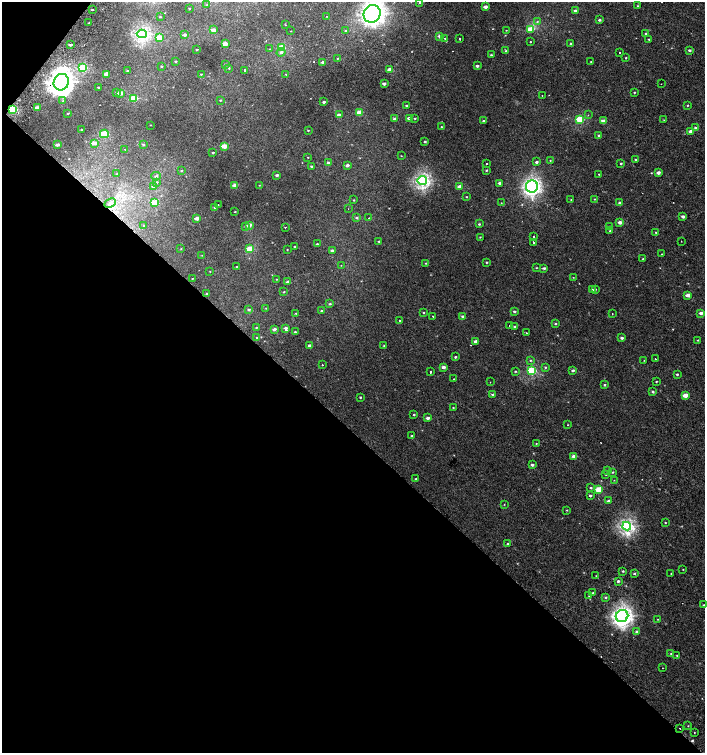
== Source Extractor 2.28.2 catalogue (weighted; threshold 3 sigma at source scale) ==
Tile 9 of 4 x 4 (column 1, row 3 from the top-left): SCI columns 232-1637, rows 1530-3030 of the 6057 x 6034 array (HDU 1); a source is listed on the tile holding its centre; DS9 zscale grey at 2 x 2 block average (1 PNG px = mean of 2 x 2 image px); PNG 707 x 755 px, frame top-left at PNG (2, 2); each listed source drawn as its Kron ellipse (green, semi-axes under 4 px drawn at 4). Shown black and unused: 44% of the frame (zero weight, under 2 of 3 exposures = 2% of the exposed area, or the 3 px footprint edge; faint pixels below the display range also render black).
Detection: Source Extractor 2.28.2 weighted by HDU 2 'WHT'; one run over the whole footprint, this tile lists its part. Background 7.35e-04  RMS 0.0038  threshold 0.0169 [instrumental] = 3 sigma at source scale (4.5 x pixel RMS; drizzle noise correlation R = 1.50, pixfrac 1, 0.0396/0.0396 arcsec/px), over >= 5 px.
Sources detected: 272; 2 too faint to see at this stretch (2 x 2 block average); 5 cosmic-ray / hot-pixel residue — neither listed nor drawn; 1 inside a brighter listed object's ellipse — not listed separately; the other 264 listed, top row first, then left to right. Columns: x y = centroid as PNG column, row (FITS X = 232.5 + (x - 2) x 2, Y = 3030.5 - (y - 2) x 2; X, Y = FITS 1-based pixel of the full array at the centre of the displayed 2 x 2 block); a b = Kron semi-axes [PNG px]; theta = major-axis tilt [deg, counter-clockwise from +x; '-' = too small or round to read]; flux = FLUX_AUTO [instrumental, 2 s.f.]
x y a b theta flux
420 3 3 3 - 0.85
207 5 3 3 - 0.83
638 6 2 2 - 0.56
485 7 3 2 - 4.9
189 8 2 2 - 0.46
92 10 2 2 - 0.67
575 11 3 2 - 2.2
372 14 9 8 - 400
327 16 2 2 - 0.39
160 17 2 2 - 0.62
599 20 3 2 - 1.6
537 22 3 2 - 0.77
89 23 2 2 - 0.69
285 25 3 2 - 0.43
530 29 4 3 - 15
213 30 4 3 - 5.8
506 30 3 2 - 0.45
291 31 2 2 - 0.34
346 31 3 3 - 1.1
142 34 5 4 - 170
646 34 3 2 - 2
185 35 3 3 - 2.2
440 36 3 2 - 6.3
159 37 3 2 - 12
445 38 2 2 - 0.94
460 39 2 2 - 2.6
649 39 3 2 - 0.63
530 41 2 2 - 1.1
225 44 3 2 - 10
571 44 2 2 - 1.4
70 45 2 2 - 2
281 48 4 3 - 33
270 49 3 2 - 0.45
197 50 2 2 - 0.95
689 50 3 2 - 1.8
506 51 3 3 - 1.1
281 52 4 4 - 1.9
620 53 2 2 - 0.84
491 55 3 3 - 0.96
337 58 2 2 - 0.5
626 58 2 2 - 0.56
176 61 2 2 - 1
323 62 3 2 - 2.6
591 62 3 2 - 0.67
226 64 3 3 - 1.6
477 66 3 2 - 2.2
161 67 3 3 - 0.71
83 68 4 3 - 51
229 68 3 3 - 0.92
390 69 3 2 - 6.5
245 70 2 2 - 9.7
127 71 3 2 - 0.7
106 74 3 3 - 5.4
201 74 3 2 - 0.61
286 74 2 2 - 0.46
61 82 8 7 - 750
384 84 3 2 - 3.9
661 84 2 2 - 0.26
98 87 3 2 - 0.76
634 92 3 2 - 0.63
116 93 3 3 - 0.97
120 93 3 2 - 6.4
542 95 2 2 - 0.42
134 98 4 3 - 30
220 100 3 2 - 0.73
63 101 3 2 - 0.6
324 102 2 2 - 1.8
687 105 3 2 - 0.59
407 106 3 2 - 1.5
37 108 3 2 - 6.3
13 109 4 3 - 76
359 112 3 2 - 12
68 113 2 2 - 0.62
339 115 3 2 - 5.6
588 115 2 2 - 0.5
409 118 3 2 - 3.4
415 118 3 2 - 0.75
394 119 3 2 - 1.7
580 119 3 3 - 44
664 120 3 2 - 0.39
483 121 3 2 - 1.1
603 121 3 3 - 7.7
150 125 2 2 - 0.36
442 127 3 2 - 0.54
695 128 3 3 - 1.5
81 129 2 2 - 0.62
308 130 2 2 - 0.61
690 131 3 2 - 4.7
104 134 4 3 - 49
599 135 3 2 - 1.1
425 141 3 3 - 1
94 143 3 2 - 6.7
143 144 4 3 - 1.1
57 145 3 2 - 3.5
224 146 3 2 - 12
125 150 2 2 - 0.88
213 152 2 2 - 0.94
401 156 2 2 - 0.36
308 157 2 2 - 0.43
635 159 3 2 - 0.74
550 160 2 2 - 0.46
536 162 3 3 - 1.8
328 163 3 3 - 1.5
487 164 2 2 - 1.7
621 164 3 2 - 0.88
347 165 3 2 - 3.4
312 166 2 2 - 1.4
486 170 3 2 - 0.84
182 171 3 2 - 0.88
658 173 3 2 - 4.5
117 174 2 2 - 0.31
599 174 2 2 - 0.61
277 175 3 2 - 2.1
156 176 5 3 - 1.5
422 181 4 4 - 180
156 182 4 3 - 1.1
500 183 3 2 - 2.7
235 185 3 2 - 6.2
259 185 2 2 - 0.41
154 186 3 3 - 3.5
459 186 3 2 - 4.7
532 186 6 6 - 220
466 197 3 2 - 0.58
594 199 3 2 - 0.48
354 200 3 2 - 0.57
571 200 2 2 - 0.4
110 203 6 4 26 3
155 203 4 3 - 28
501 203 2 2 - 0.32
620 203 3 3 - 3
218 205 2 2 - 5.4
215 207 3 2 - 1.2
348 209 2 2 - 0.24
235 212 2 2 - 0.55
683 216 3 2 - 2.9
197 218 3 2 - 6.8
357 218 3 2 - 1.6
368 218 2 2 - 4.1
620 222 3 2 - 4.4
479 224 3 2 - 0.92
144 225 3 2 - 0.62
249 225 3 2 - 5.9
245 227 3 3 - 1.3
285 227 2 2 - 0.76
610 227 3 3 - 1.5
610 231 3 3 - 0.98
656 232 3 2 - 0.85
480 237 3 2 - 0.51
533 237 2 2 - 1.2
379 241 3 2 - 0.81
681 241 2 2 - 0.43
534 242 2 2 - 3.8
317 244 3 2 - 1
295 247 2 2 - 0.84
181 249 2 2 - 0.47
250 249 4 3 - 27
287 250 3 2 - 0.43
332 250 3 2 - 2.1
662 254 2 2 - 0.44
202 255 2 2 - 0.36
643 259 3 2 - 0.87
486 262 2 2 - 0.78
426 263 2 2 - 0.53
341 265 2 2 - 0.33
237 266 2 2 - 3.2
536 268 2 2 - 0.51
544 268 4 3 - 1.6
210 271 2 2 - 1.5
573 277 2 2 - 0.42
192 278 2 2 - 0.4
276 279 3 2 - 0.48
288 282 3 2 - 3.3
595 289 2 2 - 0.66
592 290 3 2 - 0.69
284 292 3 2 - 0.59
207 294 2 2 - 1.4
688 295 3 2 - 6.9
330 304 3 3 - 0.97
266 308 3 2 - 0.48
249 310 3 3 - 1.5
321 311 3 3 - 1
514 311 3 2 - 1.8
296 313 2 2 - 0.47
423 313 3 2 - 0.71
701 313 3 2 - 3.4
612 314 2 2 - 0.61
433 316 2 2 - 0.93
462 316 3 2 - 1.4
399 321 2 2 - 2.1
555 324 3 3 - 0.87
509 325 2 2 - 1.1
515 326 3 2 - 1.3
256 327 3 2 - 0.59
286 328 3 3 - 2.4
274 329 3 2 - 3.3
295 332 3 2 - 0.96
527 333 2 2 - 0.87
257 338 3 3 - 1.1
622 338 3 2 - 1.9
698 340 3 2 - 0.68
476 341 3 2 - 4.3
309 346 3 2 - 2.8
384 346 3 2 - 0.71
455 357 3 2 - 1
656 359 2 2 - 2.3
530 360 3 2 - 0.71
644 360 3 2 - 0.4
322 365 2 2 - 1.7
443 367 3 2 - 4.2
545 367 3 3 - 0.8
573 370 3 2 - 2
515 371 3 2 - 0.81
531 371 4 3 - 70
431 372 2 2 - 3.6
677 374 3 2 - 1
454 379 2 2 - 0.47
490 382 2 2 - 0.4
656 382 3 2 - 0.58
604 385 3 3 - 1.1
653 392 4 3 - 1.2
492 394 3 2 - 1.4
685 395 3 2 - 8.5
360 397 2 2 - 0.77
453 408 3 2 - 0.49
414 415 2 2 - 0.88
428 418 3 2 - 3.7
568 425 2 2 - 0.7
412 436 3 3 - 0.87
536 443 3 2 - 0.47
574 456 3 2 - 6.6
532 465 3 2 - 2.4
608 471 4 3 - 1.3
613 472 4 3 - 0.9
606 474 3 3 - 0.87
416 479 2 2 - 0.8
614 480 2 2 - 0.41
591 488 3 3 - 0.92
598 489 3 3 - 25
590 496 3 2 - 1.6
608 501 3 2 - 2.3
504 504 2 2 - 0.41
567 510 3 2 - 0.63
665 523 2 2 - 0.58
627 526 4 4 - 190
507 544 3 3 - 0.99
683 569 2 2 - 0.45
623 571 3 3 - 0.89
671 573 2 2 - 0.39
634 574 3 3 - 0.99
596 576 2 2 - 0.42
618 581 3 2 - 1.5
593 593 2 2 - 0.59
589 596 2 2 - 0.46
606 597 3 3 - 1.2
703 605 2 2 - 0.77
622 616 6 6 - 370
658 619 2 2 - 0.41
637 632 3 3 - 3
671 654 3 3 - 0.75
677 655 2 2 - 0.5
662 668 2 2 - 0.93
688 726 2 2 - 0.39
680 728 2 2 - 3.3
694 732 2 2 - 0.75
Overlapping masked pixels (flux is a lower limit): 2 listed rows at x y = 61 82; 13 109
Isophote crosses this tile's border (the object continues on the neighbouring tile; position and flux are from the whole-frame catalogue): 2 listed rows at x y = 420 3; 372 14